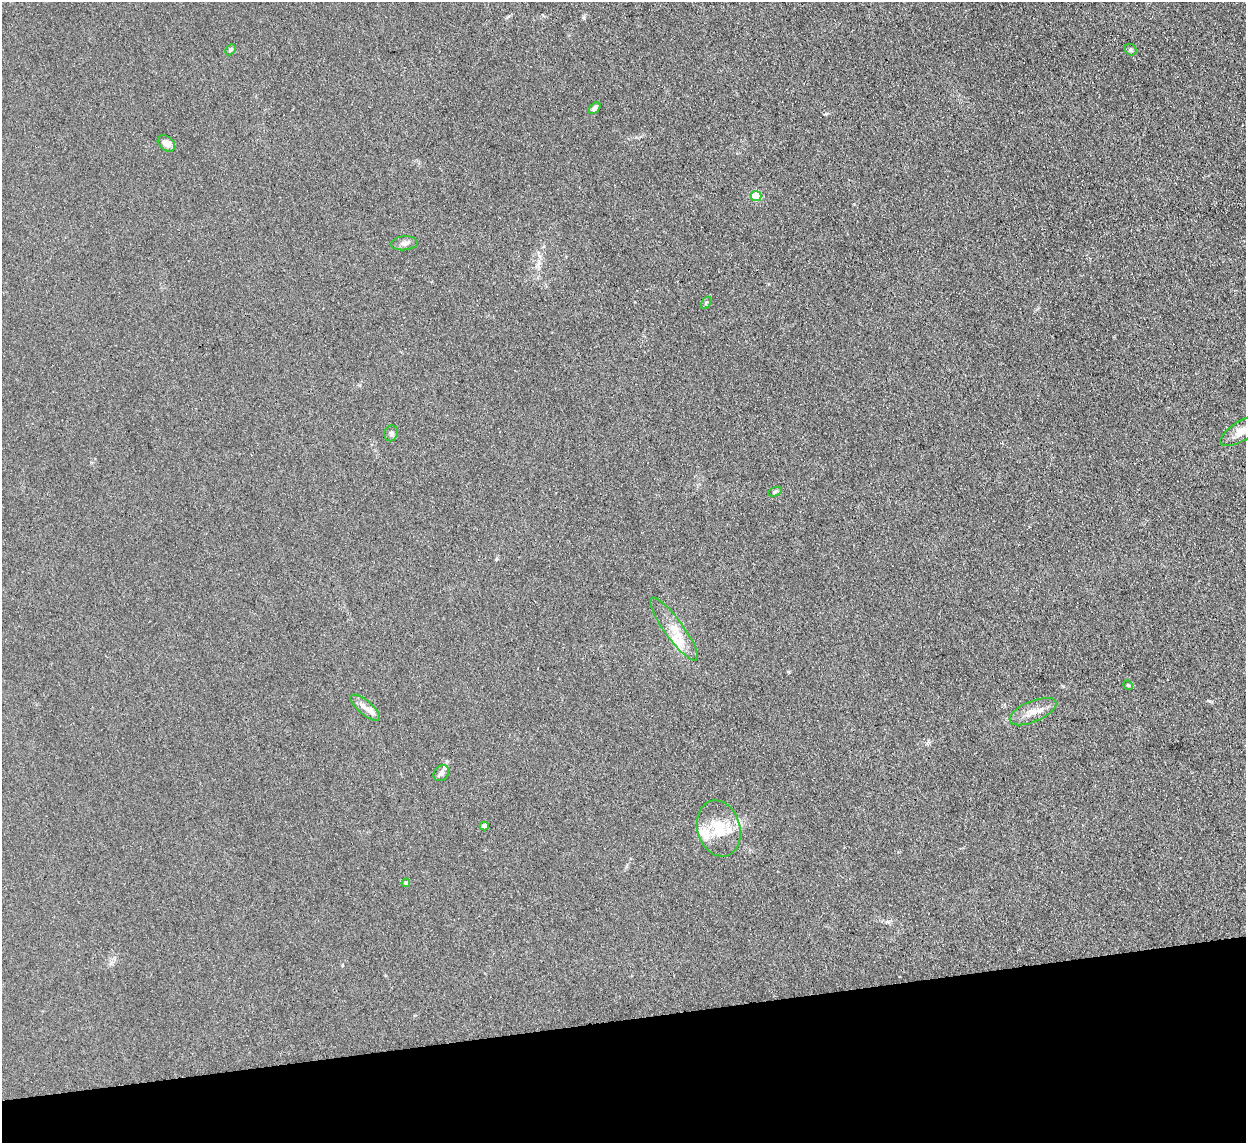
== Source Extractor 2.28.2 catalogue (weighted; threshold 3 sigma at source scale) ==
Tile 14 of 4 x 4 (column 2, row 4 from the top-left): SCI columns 1245-2488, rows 256-1396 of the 4977 x 4957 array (HDU 1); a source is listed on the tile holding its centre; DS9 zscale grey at full resolution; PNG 1248 x 1145 px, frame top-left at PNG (2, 2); each listed source drawn as its Kron ellipse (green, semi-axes under 4 px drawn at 4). Shown black and unused: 11% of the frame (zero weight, under 3 of 4 exposures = <1% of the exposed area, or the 3 px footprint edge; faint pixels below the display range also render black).
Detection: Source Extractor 2.28.2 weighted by HDU 2 'WHT'; one run over the whole footprint, this tile lists its part. Background 0.0975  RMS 0.0072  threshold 0.0325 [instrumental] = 3 sigma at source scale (4.5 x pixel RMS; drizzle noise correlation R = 1.50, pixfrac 1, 0.05/0.05 arcsec/px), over >= 5 px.
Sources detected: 23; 5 inside a brighter listed object's ellipse — not listed separately; the other 18 listed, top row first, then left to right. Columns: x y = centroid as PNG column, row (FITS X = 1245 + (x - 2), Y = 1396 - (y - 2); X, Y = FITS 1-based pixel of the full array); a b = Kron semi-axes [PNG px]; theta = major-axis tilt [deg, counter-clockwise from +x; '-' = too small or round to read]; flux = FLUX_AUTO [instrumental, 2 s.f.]
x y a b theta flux
231 50 6 4 45 1.2
1131 50 6 5 - 1.4
594 108 7 4 42 2.6
166 143 10 6 -40 5.5
756 196 5 5 - 34
404 243 13 7 5 3.2
706 303 6 4 57 1.1
1241 431 23 10 31 7.8
391 433 8 6 68 2
775 492 7 4 20 1.1
674 629 38 9 -54 14
1128 685 5 4 - 0.85
365 708 18 7 -40 4.9
1033 712 25 10 23 9.3
441 773 9 7 48 3.1
484 826 4 4 - 4.8
719 828 29 21 -73 23
406 883 4 4 - 1.6
Isophote crosses this tile's border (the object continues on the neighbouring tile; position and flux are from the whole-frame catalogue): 1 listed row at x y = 1241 431